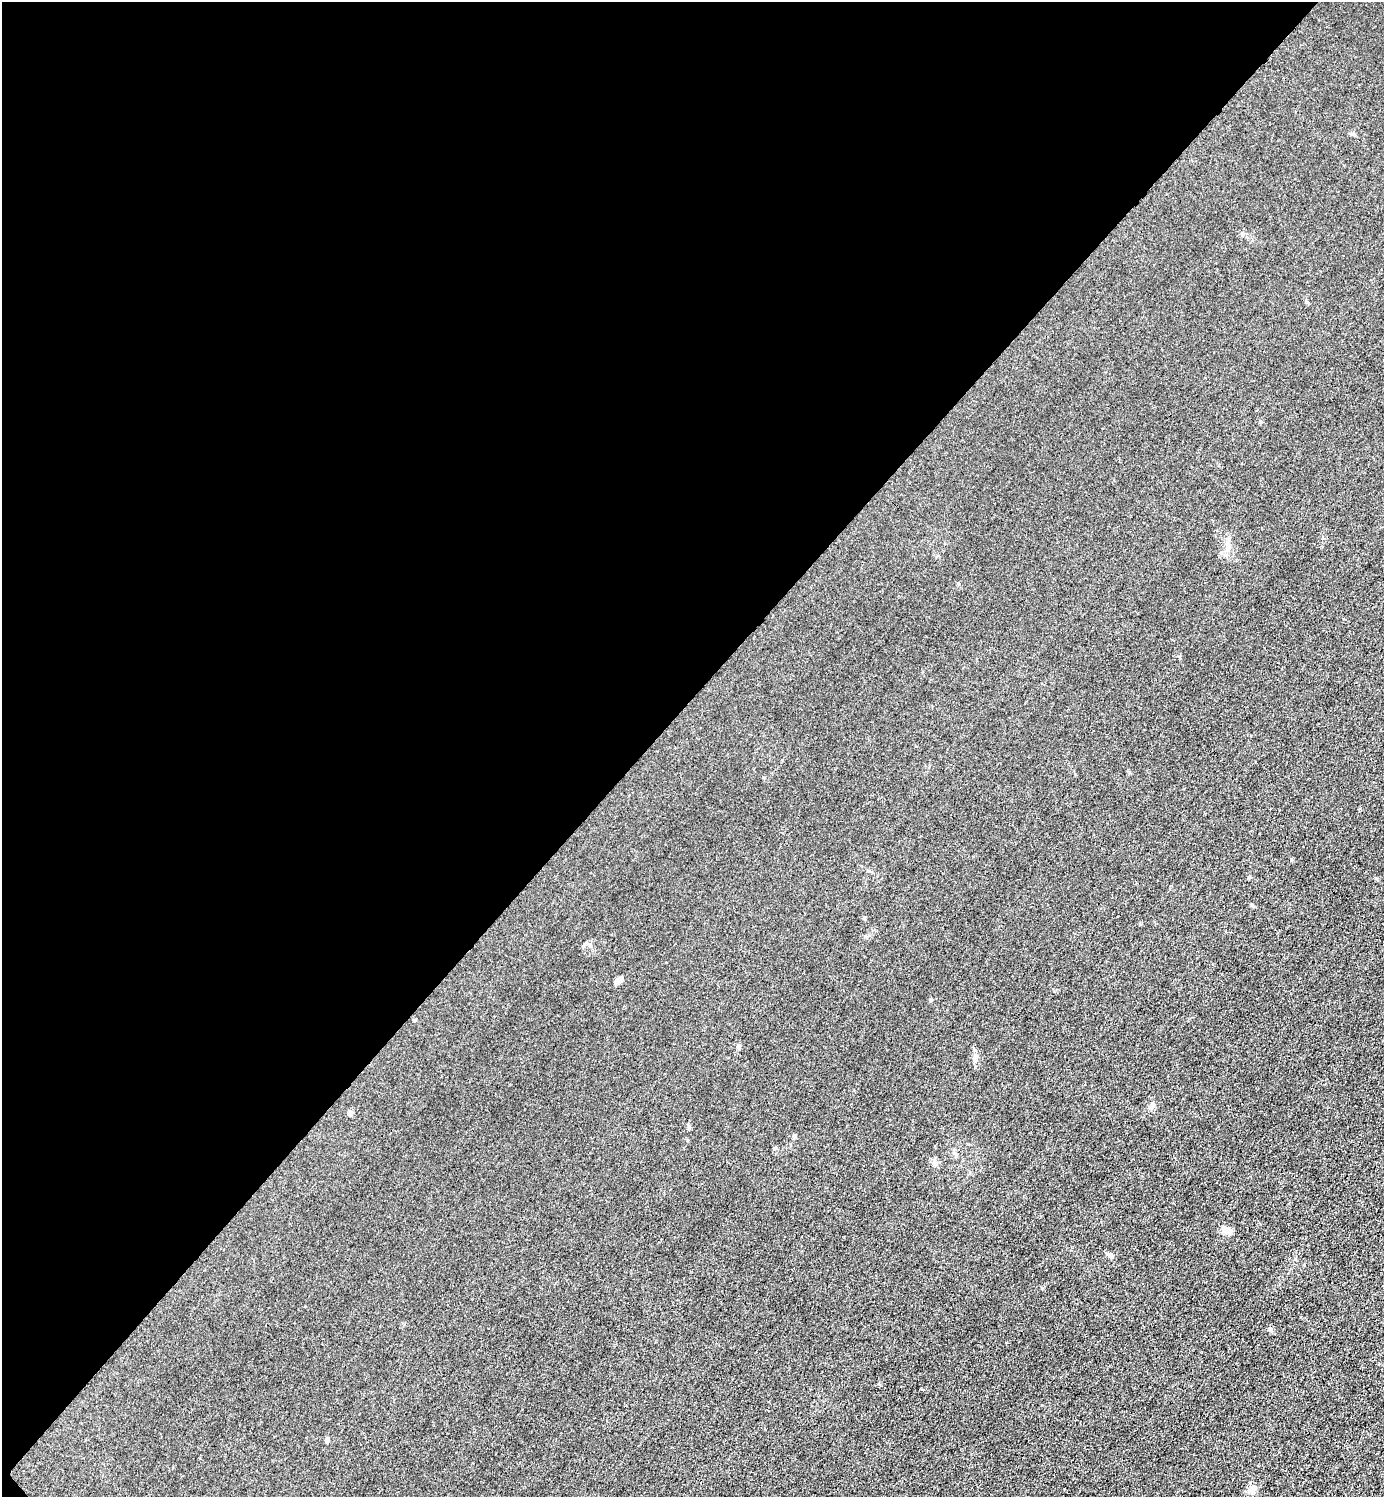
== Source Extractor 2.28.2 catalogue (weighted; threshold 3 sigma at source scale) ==
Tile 5 of 4 x 4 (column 1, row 2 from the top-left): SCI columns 302-1683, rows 2993-4487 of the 5985 x 5985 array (HDU 1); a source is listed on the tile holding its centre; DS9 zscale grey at full resolution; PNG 1386 x 1499 px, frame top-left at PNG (2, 2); no overlay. Shown black and unused: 47% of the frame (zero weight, under 3 of 4 exposures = <1% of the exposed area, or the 3 px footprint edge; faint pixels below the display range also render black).
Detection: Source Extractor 2.28.2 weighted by HDU 2 'WHT'; one run over the whole footprint, this tile lists its part. Background 0.0216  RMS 0.0063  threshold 0.0283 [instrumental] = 3 sigma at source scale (4.5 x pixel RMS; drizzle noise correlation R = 1.50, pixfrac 1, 0.05/0.05 arcsec/px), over >= 5 px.
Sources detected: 11; all 11 listed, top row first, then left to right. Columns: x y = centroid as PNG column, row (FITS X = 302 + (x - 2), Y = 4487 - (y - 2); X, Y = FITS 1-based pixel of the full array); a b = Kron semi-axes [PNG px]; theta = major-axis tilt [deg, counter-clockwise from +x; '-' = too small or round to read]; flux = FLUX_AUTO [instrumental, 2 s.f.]
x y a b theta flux
1228 545 15 6 86 3.4
618 981 10 5 39 3.6
738 1046 6 5 - 0.99
975 1058 10 6 84 2.1
1153 1105 8 5 -83 1.4
350 1113 6 6 - 1.7
1226 1229 12 8 -27 3.7
1110 1255 6 5 - 2.2
1270 1330 6 6 - 1.3
327 1441 6 5 - 1.1
1253 1490 16 6 84 2.7
Unlisted compact peaks at least as high as the median listed source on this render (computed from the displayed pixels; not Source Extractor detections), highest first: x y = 1291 860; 1249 877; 1042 1288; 1252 905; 795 1137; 865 936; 958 583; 1375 878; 1260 421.